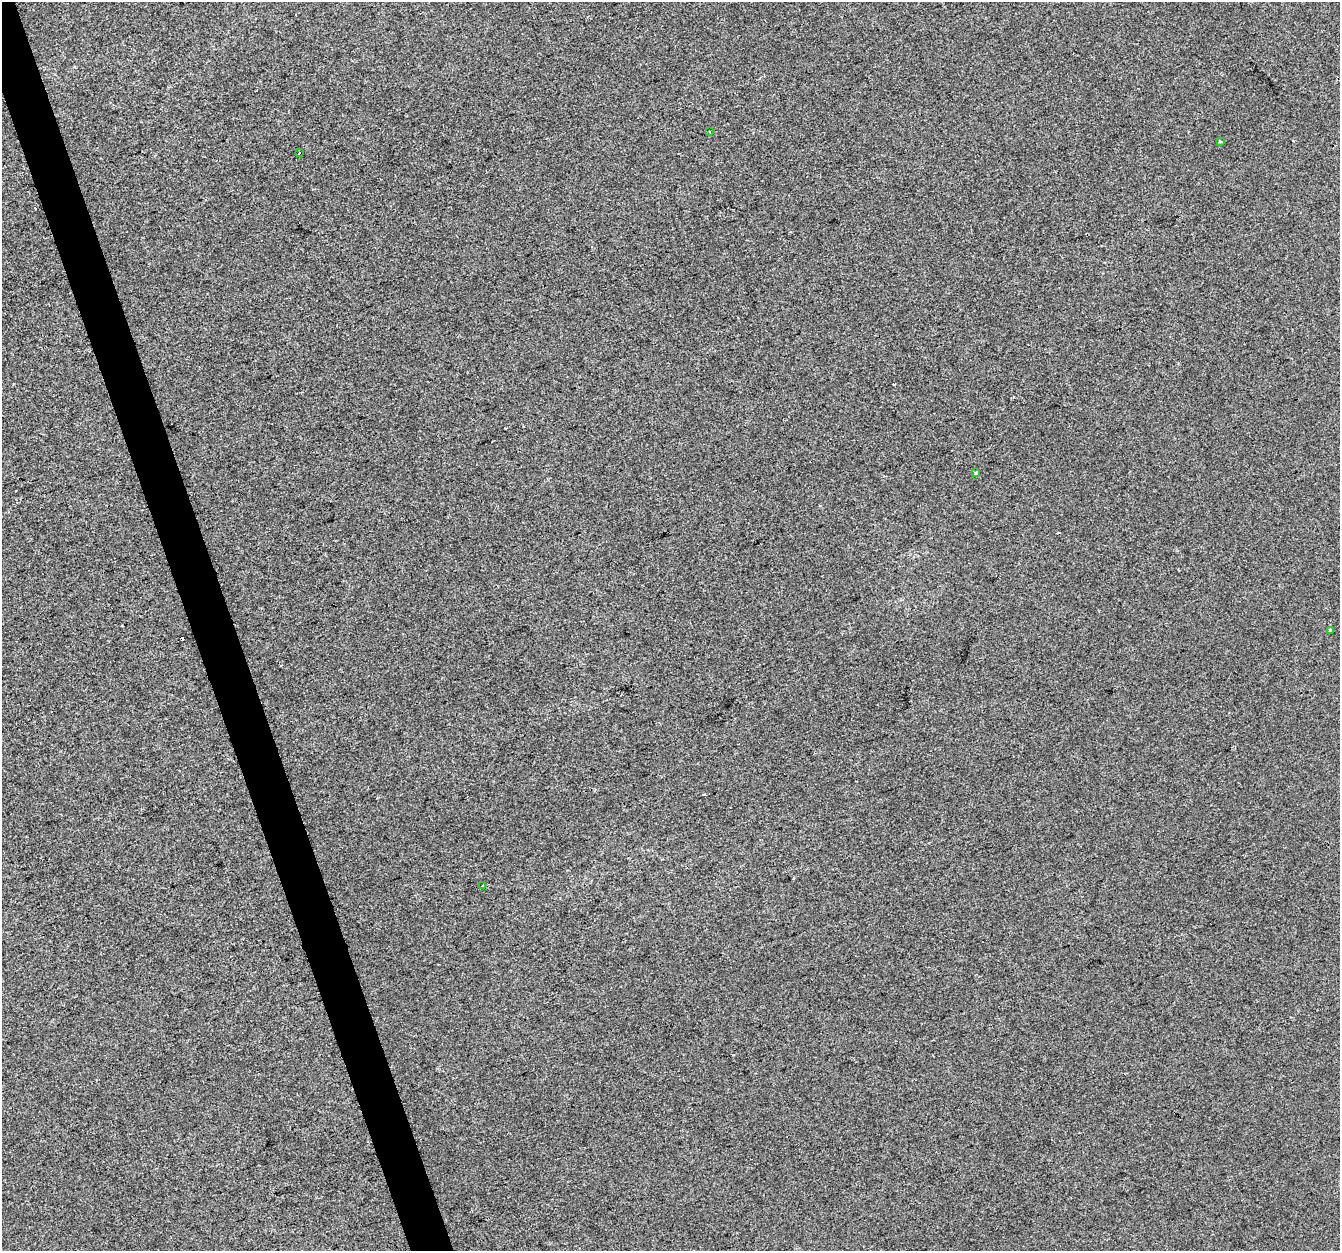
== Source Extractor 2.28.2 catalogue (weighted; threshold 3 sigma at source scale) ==
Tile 11 of 4 x 4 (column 3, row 3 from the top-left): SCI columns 2677-4014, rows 1364-2612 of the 5352 x 5172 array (HDU 1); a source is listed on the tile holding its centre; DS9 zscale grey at full resolution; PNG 1342 x 1253 px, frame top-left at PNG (2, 2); each listed source drawn as its Kron ellipse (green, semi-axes under 4 px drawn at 4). Shown black and unused: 3% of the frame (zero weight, under 2 of 3 exposures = <1% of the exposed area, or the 3 px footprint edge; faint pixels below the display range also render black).
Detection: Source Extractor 2.28.2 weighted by HDU 2 'WHT'; one run over the whole footprint, this tile lists its part. Background 7.22e-04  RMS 0.0058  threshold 0.026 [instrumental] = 3 sigma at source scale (4.5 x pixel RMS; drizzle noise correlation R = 1.50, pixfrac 1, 0.0396/0.0396 arcsec/px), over >= 5 px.
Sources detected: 10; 4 cosmic-ray / hot-pixel residue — neither listed nor drawn; the other 6 listed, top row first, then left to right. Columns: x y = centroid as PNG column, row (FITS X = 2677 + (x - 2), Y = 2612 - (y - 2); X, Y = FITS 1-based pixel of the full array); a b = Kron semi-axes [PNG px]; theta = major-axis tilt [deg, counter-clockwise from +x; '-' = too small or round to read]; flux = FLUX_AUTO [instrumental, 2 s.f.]
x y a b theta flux
710 132 3 2 - 0.66
1221 142 4 3 - 0.82
299 153 3 3 - 2.3
975 473 3 3 - 2.4
1330 630 3 3 - 1.7
483 885 3 2 - 0.96